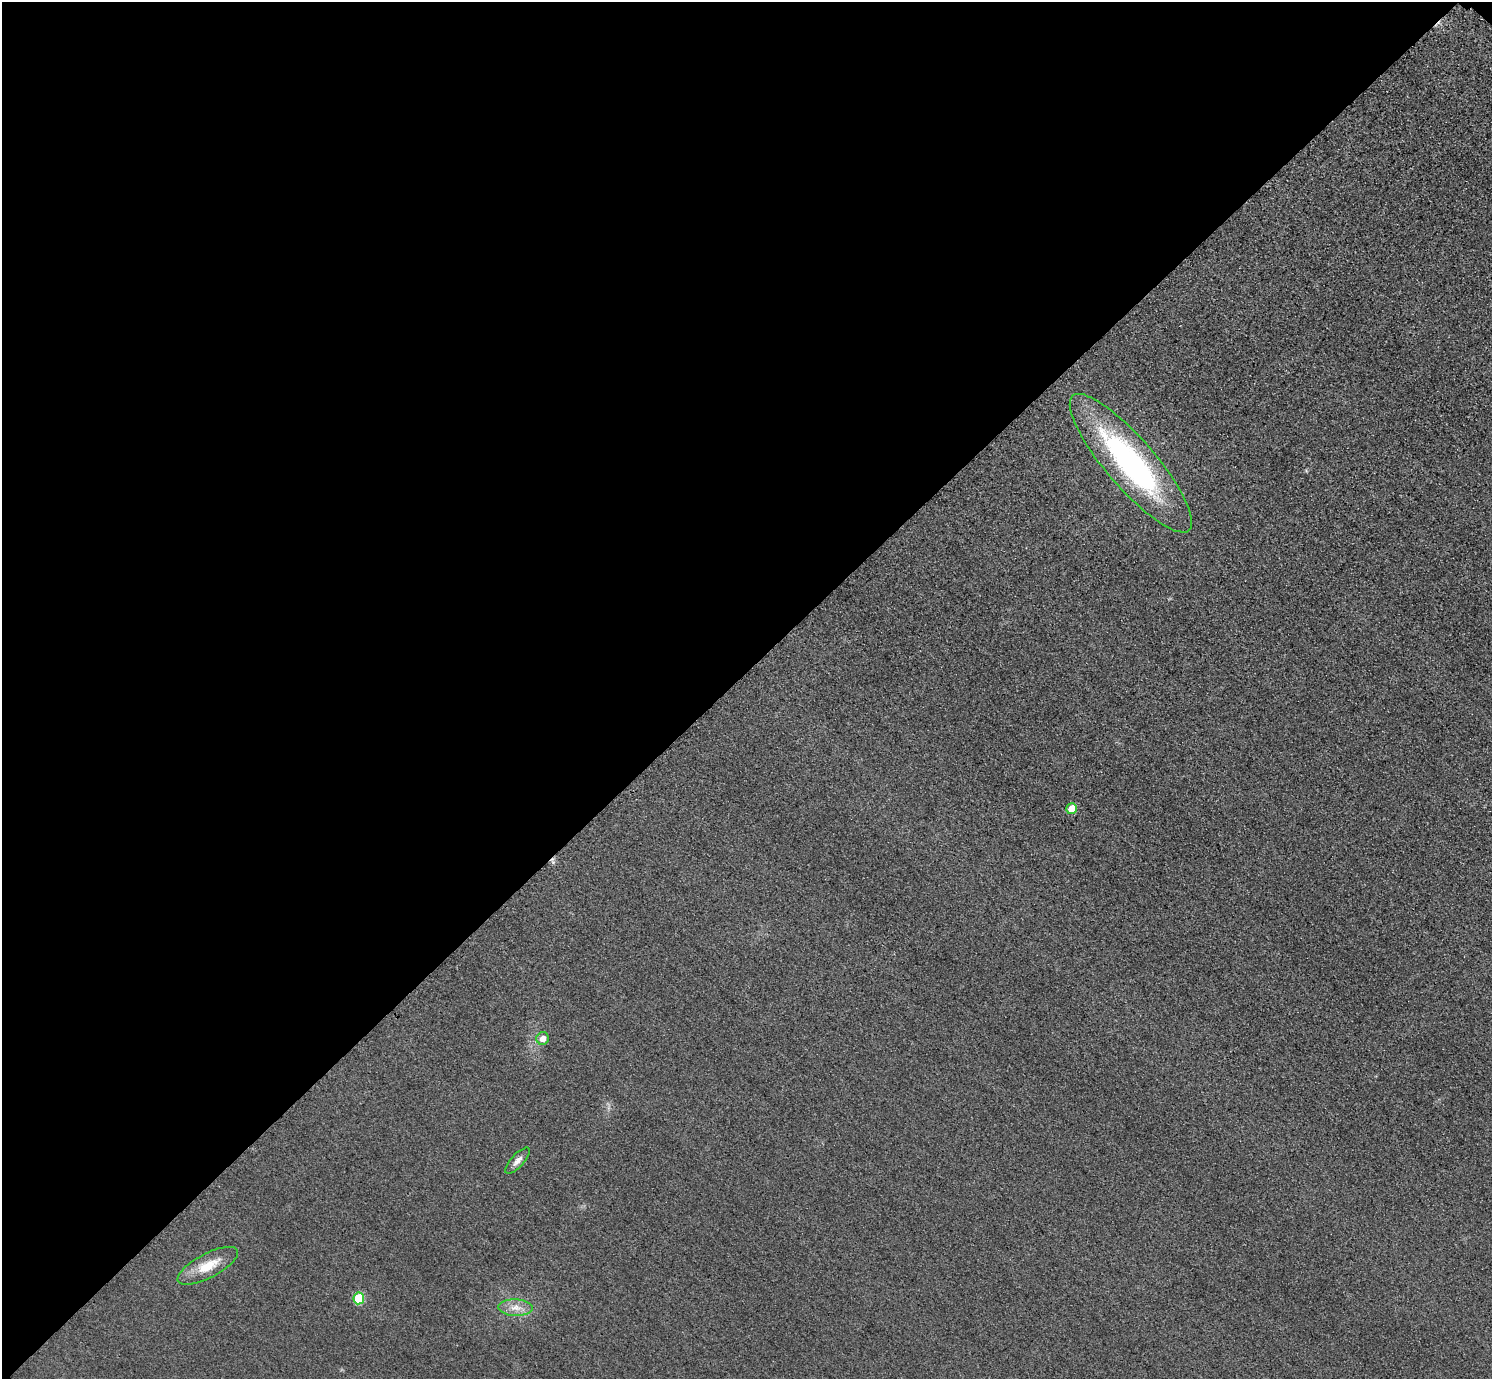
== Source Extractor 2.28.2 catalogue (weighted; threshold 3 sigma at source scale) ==
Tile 5 of 4 x 4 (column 1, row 2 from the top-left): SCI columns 31-1520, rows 2938-4314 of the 6017 x 6017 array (HDU 1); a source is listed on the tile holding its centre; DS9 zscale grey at full resolution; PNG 1494 x 1381 px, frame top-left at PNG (2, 2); each listed source drawn as its Kron ellipse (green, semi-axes under 4 px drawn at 4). Shown black and unused: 49% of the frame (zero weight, under 3 of 4 exposures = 3% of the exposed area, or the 3 px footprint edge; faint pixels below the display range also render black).
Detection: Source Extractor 2.28.2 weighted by HDU 2 'WHT'; one run over the whole footprint, this tile lists its part. Background 0.0847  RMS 0.019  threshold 0.0851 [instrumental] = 3 sigma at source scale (4.5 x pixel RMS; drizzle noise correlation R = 1.50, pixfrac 1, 0.05/0.05 arcsec/px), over >= 5 px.
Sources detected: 7; all 7 listed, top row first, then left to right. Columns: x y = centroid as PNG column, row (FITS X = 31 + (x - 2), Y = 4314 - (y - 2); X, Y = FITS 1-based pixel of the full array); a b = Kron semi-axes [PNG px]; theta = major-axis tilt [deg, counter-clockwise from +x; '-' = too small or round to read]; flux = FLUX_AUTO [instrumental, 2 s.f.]
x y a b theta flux
1131 463 89 24 -49 420
1072 809 6 5 - 31
543 1038 6 6 - 17
518 1161 17 6 47 10
208 1266 33 12 28 43
359 1298 6 5 - 88
516 1308 17 8 -2 18